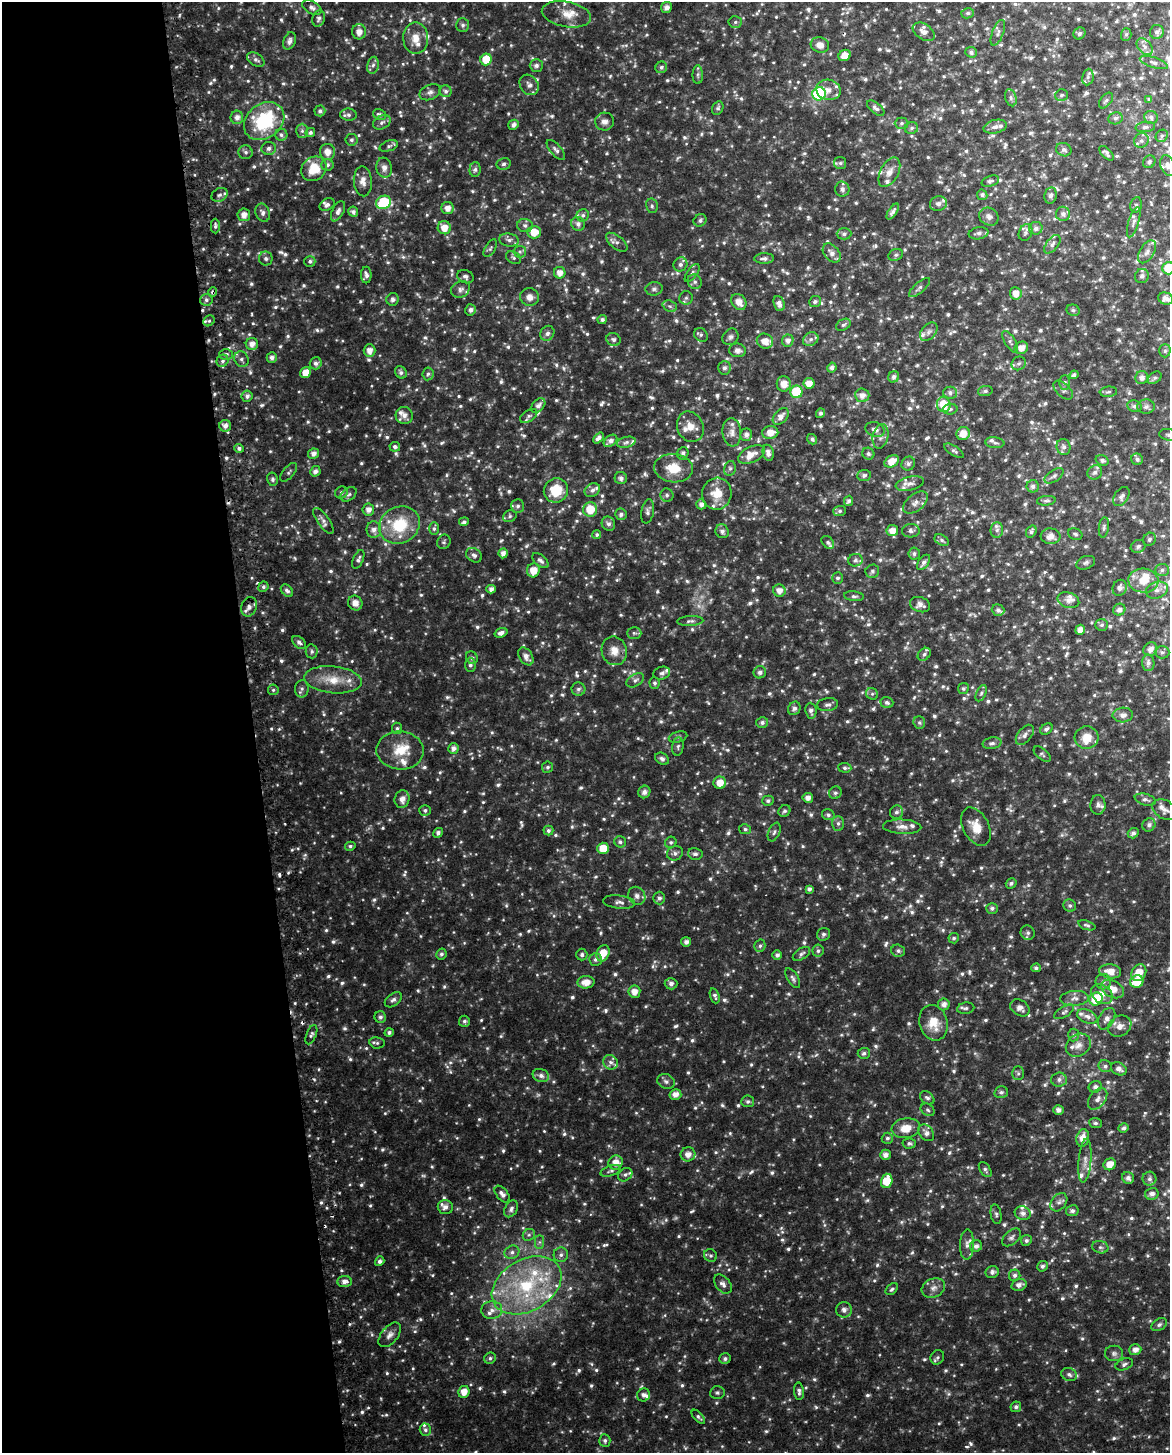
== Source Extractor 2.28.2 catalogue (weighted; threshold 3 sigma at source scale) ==
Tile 5 of 4 x 3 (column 1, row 2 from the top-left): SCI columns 26-1193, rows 1470-2920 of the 4727 x 4431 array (HDU 1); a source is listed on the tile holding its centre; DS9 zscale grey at full resolution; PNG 1172 x 1455 px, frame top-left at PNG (2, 2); each listed source drawn as its Kron ellipse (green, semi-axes under 4 px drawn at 4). Shown black and unused: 22% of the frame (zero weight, under 2 of 3 exposures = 2% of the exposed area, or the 3 px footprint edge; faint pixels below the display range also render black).
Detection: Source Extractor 2.28.2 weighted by HDU 2 'WHT'; one run over the whole footprint, this tile lists its part. Background 0.0534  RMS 0.012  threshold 0.0531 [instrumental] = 3 sigma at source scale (4.5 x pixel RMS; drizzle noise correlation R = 1.50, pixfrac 1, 0.0396/0.0396 arcsec/px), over >= 5 px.
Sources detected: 1452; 11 too faint to see at this stretch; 8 cosmic-ray / hot-pixel residue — neither listed nor drawn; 64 inside a brighter listed object's ellipse — not listed separately; of the other 1369, all 500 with FLUX_AUTO >= 2.58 (the completeness limit of this list) listed and drawn (869 fainter detections not listed), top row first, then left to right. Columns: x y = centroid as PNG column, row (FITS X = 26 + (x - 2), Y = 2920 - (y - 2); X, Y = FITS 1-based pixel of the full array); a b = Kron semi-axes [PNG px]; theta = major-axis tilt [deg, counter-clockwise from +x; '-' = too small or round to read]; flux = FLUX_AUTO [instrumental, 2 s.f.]
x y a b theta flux
666 7 5 5 - 5.8
312 8 10 6 -30 4.4
968 13 6 5 - 2.6
566 14 25 12 -11 17
319 19 8 6 69 3.7
735 22 7 6 - 2.6
463 25 7 6 - 3.4
359 32 8 7 - 8.6
924 32 12 7 -34 7.6
1157 32 7 7 - 4
998 33 14 5 69 4.2
1079 33 6 5 - 3.2
1126 34 6 5 - 2.7
416 38 16 12 -89 14
289 41 9 6 69 4.5
820 45 9 7 -15 9
1145 47 9 6 -47 5.8
971 52 6 5 - 3.4
845 55 6 5 - 10
486 59 6 5 - 24
256 60 9 6 -31 3.7
1154 63 15 5 -18 5
373 65 8 6 78 3.8
536 65 6 6 - 4.4
661 67 6 5 - 3.1
698 75 9 5 -90 3
1088 77 8 5 82 3.3
529 85 11 9 -53 5.5
828 90 12 10 -10 12
446 91 6 6 - 3.2
430 92 11 7 25 4.8
819 94 7 6 - 140
1061 95 6 5 - 2.8
1011 98 9 5 -73 3.4
1149 99 4 4 - 2.9
1106 101 9 5 52 3.2
718 108 7 5 61 2.7
876 108 10 5 -39 4.1
320 111 5 5 - 3.3
348 115 8 6 -6 3.4
380 115 7 5 -27 4.2
237 117 6 6 - 6.4
1151 117 7 6 - 3.7
1115 118 7 6 - 3.3
264 121 22 17 38 92
382 122 9 6 29 3.9
604 122 9 9 - 5.5
902 123 7 5 1 2.7
513 125 5 5 - 4.7
995 127 12 6 13 6
1145 127 10 5 6 3.2
912 128 7 6 - 2.9
302 131 7 6 - 3
310 132 5 4 - 2.8
281 135 6 6 - 3.2
1162 136 7 5 47 2.6
351 140 6 6 - 2.8
1141 141 8 7 - 4
389 146 9 5 19 2.9
269 148 7 6 - 4.7
556 150 12 5 -49 4.2
1064 150 8 6 -23 3.9
246 152 7 7 - 3.5
327 152 8 7 - 11
1106 153 9 4 -46 3.7
1149 162 7 6 - 2.8
840 163 6 6 - 2.6
504 164 7 6 - 3
327 165 6 6 - 3.1
1168 166 11 7 -68 7.5
384 168 10 7 -78 6
314 169 13 11 39 30
475 169 7 5 86 3.1
889 172 16 9 62 9.6
363 181 15 9 -86 8.6
990 181 9 5 18 2.9
842 189 7 7 - 4.8
219 195 8 6 30 3.7
982 195 5 5 - 3.3
1051 195 8 6 80 4
384 202 8 6 26 78
938 204 8 7 - 4.9
327 205 8 5 30 3.8
1136 205 8 5 79 2.6
652 206 7 5 -78 2.6
448 208 6 6 - 8.8
338 211 11 5 63 4.6
893 211 9 4 56 3.8
353 212 5 5 - 3.7
263 213 9 7 -68 4.8
1063 214 7 7 - 4.7
244 215 6 6 - 8.3
583 215 6 6 - 3.1
989 217 10 8 -33 5.9
700 220 7 6 - 3.2
1134 222 16 5 73 5.7
578 224 7 6 - 4.7
525 225 8 7 - 3.5
215 226 7 4 -88 2.8
444 228 7 6 - 14
1036 228 6 6 - 4.1
534 232 7 6 - 17
1025 232 8 6 67 3.3
978 233 10 6 9 4.5
844 234 7 5 1 3.2
509 240 10 6 -8 4.4
617 242 13 6 -39 4.8
1052 244 11 6 52 4.2
490 248 10 5 58 2.6
520 252 6 5 - 2.9
1147 252 13 7 58 5.6
832 253 11 7 -50 7.6
896 255 7 5 21 2.7
514 258 8 5 -32 3.1
764 258 10 5 1 4.4
266 259 7 7 - 3.4
310 261 5 5 - 3
680 264 7 6 - 4.4
1168 268 6 6 - 27
560 273 6 5 - 9.4
692 273 10 5 54 3.3
366 275 8 5 -90 4.5
1142 276 7 7 - 4.2
465 277 8 6 -22 4.1
695 282 7 6 - 3.6
919 287 13 5 41 3.8
460 289 10 7 27 4.7
654 289 8 6 8 3.2
213 292 5 4 - 2.6
1016 293 6 5 - 11
530 297 9 9 - 7.5
686 298 7 6 - 3.2
393 299 6 6 - 3.6
1166 299 7 6 - 5.4
206 300 6 6 - 3.2
739 302 9 7 -52 11
815 302 6 5 - 2.7
779 304 8 5 -71 5.9
670 306 7 5 -21 2.8
471 310 5 5 - 4.3
1073 310 6 5 - 3
602 320 4 4 - 3.4
209 321 6 5 - 2.6
843 325 8 5 29 2.6
929 332 11 7 49 4.6
547 333 8 6 58 4.4
701 335 7 6 - 2.7
730 337 9 7 48 3.8
614 339 7 6 - 3.7
811 339 8 6 31 4.2
765 341 8 7 - 12
788 341 6 5 - 5.8
1010 342 12 5 -59 4
252 344 6 6 - 7.6
1021 348 7 6 - 10
369 350 6 6 - 8.4
738 350 8 7 - 6.5
1165 351 6 5 - 2.8
226 354 6 5 - 3.4
272 358 5 5 - 5
241 359 8 6 -57 3.4
222 361 6 5 - 3.2
316 363 6 6 - 4.3
1019 363 7 6 - 3.3
724 368 7 6 - 3.8
832 368 5 4 - 4.3
401 372 6 5 - 3.3
305 373 6 5 - 13
428 374 6 5 - 2.8
1074 375 4 4 - 3.4
894 377 6 5 - 4.3
1142 378 6 6 - 6.5
1155 378 7 5 39 2.7
1065 382 7 5 -89 2.6
809 383 5 5 - 11
784 384 8 7 - 11
1063 390 11 7 -44 3.9
985 391 7 5 9 2.6
796 392 6 6 - 50
1108 392 8 5 5 2.7
950 393 6 6 - 3.6
862 395 7 7 - 8.1
247 396 5 5 - 4.1
944 404 8 6 -75 24
538 405 8 5 50 5
1134 406 7 5 -9 3.4
1146 407 8 7 - 3.9
950 409 7 5 2 2.9
820 413 5 4 - 3.1
404 415 8 8 - 7.5
529 416 9 5 31 3.3
781 416 9 6 48 7.5
225 426 6 6 - 6.3
690 427 16 13 -65 14
875 429 10 7 -19 5.4
732 432 14 9 -84 8.5
770 432 8 6 11 13
963 434 7 6 - 15
746 435 6 6 - 5.5
1168 435 9 6 -9 3.1
881 436 12 7 78 6.1
598 438 6 4 48 5
812 439 5 4 - 3.2
610 441 7 5 36 5.6
626 442 9 5 13 3.8
995 443 10 5 -7 3.3
395 447 5 5 - 2.9
1064 447 8 7 - 4.2
239 448 5 4 - 3.3
954 451 11 4 -32 3
683 453 6 5 - 4.1
768 453 8 5 -78 5.2
313 454 5 5 - 5.8
751 454 14 7 24 10
868 454 6 5 - 2.7
1137 459 6 5 - 3.6
1102 460 7 5 -20 3.8
892 461 8 5 32 13
908 463 7 6 - 3.3
673 468 19 14 -7 27
730 468 7 6 - 2.8
315 471 5 5 - 4.5
289 472 11 5 50 3
1095 472 7 7 - 4.7
864 475 7 5 7 3.2
1054 476 11 5 34 3.8
621 478 6 6 - 4.2
273 479 7 5 -78 2.6
910 484 14 6 14 6.6
1033 486 6 6 - 4.5
556 490 12 12 - 33
592 490 8 6 31 4.5
341 492 6 6 - 3.2
349 494 9 6 37 3.3
717 494 16 14 75 22
667 495 7 6 - 2.7
1121 497 10 7 57 5
849 501 5 4 - 2.9
1046 501 9 4 7 2.6
915 503 14 8 38 7.2
701 504 5 5 - 5
518 506 7 6 - 3.3
590 509 7 7 - 26
368 510 6 6 - 6.9
648 511 12 6 79 4.1
840 511 6 5 - 2.7
621 514 6 5 - 3.5
510 516 7 5 29 2.9
323 521 15 5 -54 5.7
464 522 5 4 - 2.7
608 524 7 6 - 4.4
399 525 21 18 29 52
1104 527 10 5 82 3
434 529 6 5 - 2.6
374 530 8 7 - 6.6
997 530 8 6 83 3.6
722 531 7 6 - 4.6
892 531 5 5 - 10
911 531 9 6 4 3.7
1031 531 6 5 - 3.1
1075 534 7 5 -21 2.7
597 535 4 4 - 2.7
1050 536 10 8 -4 7.9
1149 539 7 6 - 3
942 540 7 5 -28 2.7
444 542 7 6 - 2.6
828 542 7 5 -45 2.7
1138 546 7 6 - 3.2
503 553 5 4 - 6.4
914 554 6 6 - 2.9
474 555 8 6 -35 3.9
358 559 10 5 66 3.4
855 560 7 6 - 3
540 561 10 5 -40 3.8
923 562 9 5 54 3.9
1086 563 10 6 21 3.2
533 570 7 6 - 16
1162 570 7 6 - 3.3
872 571 7 6 - 2.6
838 578 5 5 - 2.9
1143 581 15 12 -4 21
263 587 5 5 - 3.2
1120 588 8 7 - 5.1
491 589 4 4 - 5.1
1157 590 11 8 21 7.4
287 591 7 5 -47 3.7
779 591 6 6 - 8.8
854 596 10 5 -6 3.1
1068 600 11 7 -18 5.9
355 603 7 7 - 8.7
920 605 10 7 -18 7.3
249 607 10 7 70 5.7
998 610 6 5 - 3.4
1119 610 6 6 - 5.4
690 621 13 5 3 3.5
1102 625 6 6 - 2.7
1080 630 5 4 - 8.8
501 633 6 4 19 5
634 633 7 6 - 2.7
299 642 8 5 -42 3.7
1150 649 7 6 - 7.6
312 651 7 6 - 2.9
614 651 14 12 -70 13
1162 652 7 6 - 3.2
924 654 7 5 45 3.3
526 656 10 6 -57 7.5
472 658 6 5 - 2.6
1148 663 8 6 -88 4.8
470 665 7 5 -86 3.5
760 672 6 6 - 4
662 673 8 6 17 3.3
333 680 29 13 -6 27
635 680 10 6 32 4.2
655 683 6 5 - 2.9
963 688 5 5 - 2.6
302 689 9 7 87 3.8
578 689 7 6 - 3.6
273 690 5 5 - 2.7
981 693 9 5 65 2.7
872 694 6 5 - 2.6
887 703 6 5 - 3.3
828 705 10 6 6 4.1
794 708 7 6 - 4.4
811 711 8 5 -84 4.6
1123 715 10 7 4 6.2
762 722 6 5 - 3.6
919 723 6 5 - 2.6
397 728 6 5 - 2.7
1046 729 7 5 35 3
1025 735 12 6 52 5.2
678 737 9 5 15 2.7
1087 737 12 11 - 16
992 743 9 6 10 3.9
678 747 9 5 83 3
453 748 5 5 - 5.2
400 750 24 19 -3 29
1042 754 10 5 -40 2.6
662 759 7 5 -32 4.4
548 767 5 5 - 2.6
845 768 6 5 - 2.6
720 783 6 6 - 14
644 792 6 6 - 4.9
835 793 6 6 - 3
808 798 5 5 - 7.3
402 799 9 7 76 7.6
1145 799 11 5 -14 3.9
768 801 6 5 - 2.9
1098 805 10 7 88 4.3
425 810 6 5 - 2.8
1164 810 13 9 -31 6.2
784 811 6 5 - 2.8
896 812 7 6 - 3.8
828 815 6 5 - 2.9
838 823 7 6 - 3.7
1149 825 7 6 - 3.5
902 827 19 7 -2 8.3
976 827 20 13 -62 18
745 829 6 5 - 2.6
548 830 5 5 - 3.1
774 832 10 6 67 3.2
438 833 5 4 - 3.6
1133 833 5 5 - 3.8
620 842 6 5 - 3.1
671 842 6 5 - 2.6
350 846 5 4 - 2.6
603 848 6 5 - 22
675 853 8 7 - 4.1
695 854 7 5 -13 3.4
1011 883 6 5 - 3.2
809 889 4 4 - 3.4
637 896 9 8 - 5.5
659 898 6 6 - 3.5
619 902 16 6 -7 5.7
1070 906 6 6 - 3.1
992 908 6 5 - 3.7
1087 925 9 4 -19 2.7
1028 933 7 6 - 3.3
823 934 7 6 - 3.2
954 938 5 5 - 2.7
686 942 5 4 - 5.1
760 946 6 5 - 2.9
818 951 6 5 - 2.8
898 951 7 6 - 3.1
603 953 8 6 67 18
441 954 5 5 - 3
801 954 10 5 34 3.3
582 955 6 5 - 2.7
777 955 5 5 - 3.7
595 959 6 6 - 3.5
1036 968 5 4 - 2.7
1110 971 11 7 -7 14
1139 973 9 7 61 19
793 978 11 5 -59 3.5
586 982 8 6 4 12
1103 982 8 7 - 4.4
1137 982 7 6 - 28
671 984 6 5 - 4.6
1112 989 12 8 -27 16
634 992 6 6 - 9.3
1102 994 11 8 -34 11
715 996 8 4 -70 3.1
1074 998 14 7 4 7.4
1096 999 7 6 - 44
393 1000 9 6 37 4.1
944 1004 6 6 - 6.8
966 1008 8 5 10 3.1
1020 1008 10 7 -35 6.4
1064 1012 11 5 31 3.3
1087 1016 10 6 -23 5.6
380 1017 6 5 - 4.1
1107 1019 11 7 60 5.9
464 1021 5 5 - 2.7
934 1023 18 14 -75 22
1120 1026 12 10 32 9.1
389 1032 4 4 - 3.1
311 1035 10 5 68 3
1074 1035 6 5 - 3.1
377 1043 7 5 -9 2.7
1078 1045 13 10 34 9
864 1053 6 5 - 3.1
611 1062 8 7 - 4.5
1105 1066 7 6 - 3.1
1119 1069 8 6 -28 6
1018 1073 7 6 - 2.7
541 1075 8 6 -19 5.7
1059 1079 8 7 - 4.4
666 1081 9 7 -20 4.1
1095 1087 6 5 - 3.6
1001 1092 7 5 13 3.1
675 1094 6 5 - 8.5
927 1098 8 6 -38 3.6
1098 1099 12 7 52 6
748 1101 6 6 - 3
928 1110 7 5 -34 2.9
1058 1110 5 5 - 5.5
1095 1123 6 5 - 2.8
906 1128 14 10 9 18
1123 1128 5 4 - 3.9
926 1133 9 7 -50 6.3
887 1138 5 5 - 3
1083 1138 9 6 78 12
909 1143 6 5 - 2.8
688 1154 7 7 - 8.9
885 1155 5 5 - 6.6
1085 1161 22 6 85 8.9
616 1162 7 7 - 12
1110 1164 6 5 - 14
985 1170 8 5 -56 3.1
611 1171 10 5 19 3.2
625 1175 8 6 41 3.5
1128 1178 6 5 - 5.1
1149 1179 7 7 - 4.6
887 1181 7 5 73 28
502 1194 10 5 -51 6
1152 1194 7 6 - 5.2
1059 1202 10 7 51 4.7
445 1207 7 7 - 5.7
511 1209 9 6 60 4.3
1072 1211 6 5 - 3.5
1023 1213 8 7 - 5.1
996 1214 10 5 -80 3
529 1235 6 5 - 2.7
1011 1237 11 6 40 4.1
1026 1240 5 5 - 2.9
539 1242 7 4 90 2.7
967 1245 15 7 88 6.7
976 1246 6 5 - 4.8
1100 1247 8 6 -13 3.3
512 1252 8 6 27 4.2
561 1255 7 7 - 4.1
710 1255 7 6 - 2.6
380 1261 5 4 - 4
1042 1266 5 5 - 3.4
992 1272 7 6 - 4
1015 1275 6 5 - 3.3
344 1282 7 5 6 6.8
723 1284 11 7 -50 5.4
527 1285 37 26 30 110
1019 1285 8 5 15 5.9
933 1288 12 9 25 7.5
892 1289 7 5 43 3
492 1310 10 9 - 8.1
844 1310 8 7 - 5.3
1159 1325 8 5 33 3.4
390 1335 14 8 50 6.8
1135 1350 6 5 - 7.6
1114 1353 9 7 -1 4.5
937 1357 7 6 - 3.1
490 1358 6 5 - 2.9
725 1359 6 5 - 3.3
1124 1364 9 5 22 3.4
1069 1375 8 6 -22 4
799 1391 9 5 -86 3.8
464 1392 6 5 - 11
717 1393 7 6 - 2.9
643 1395 7 6 - 4.5
1016 1407 5 5 - 3.8
698 1417 9 4 -47 2.8
425 1430 6 5 - 3.2
605 1441 6 5 - 3
Overlapping masked pixels (flux is a lower limit): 3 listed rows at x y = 213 292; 249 607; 402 799
Isophote crosses this tile's border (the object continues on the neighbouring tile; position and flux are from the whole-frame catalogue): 4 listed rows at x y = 1168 166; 1168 268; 1168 435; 1162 652